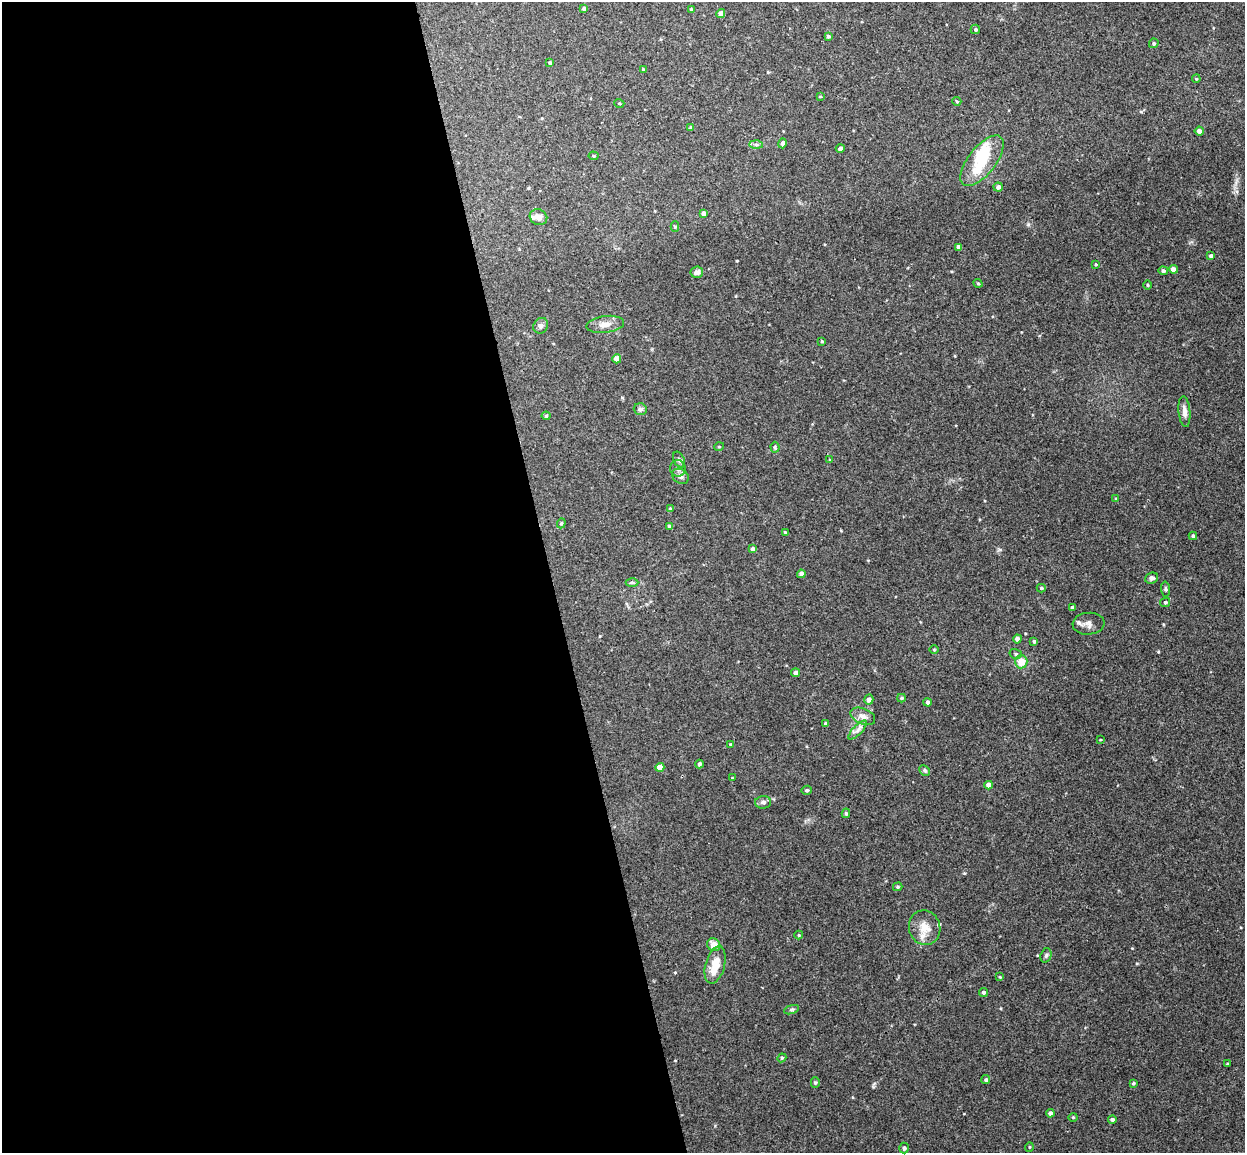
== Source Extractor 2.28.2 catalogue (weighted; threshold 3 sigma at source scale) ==
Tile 9 of 4 x 4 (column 1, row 3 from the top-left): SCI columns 57-1299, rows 1305-2455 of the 5086 x 5029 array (HDU 1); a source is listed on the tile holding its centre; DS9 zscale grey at full resolution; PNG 1247 x 1155 px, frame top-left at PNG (2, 2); each listed source drawn as its Kron ellipse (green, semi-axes under 4 px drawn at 4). Shown black and unused: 44% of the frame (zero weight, under 3 of 4 exposures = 5% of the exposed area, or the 3 px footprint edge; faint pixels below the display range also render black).
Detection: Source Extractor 2.28.2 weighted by HDU 2 'WHT'; one run over the whole footprint, this tile lists its part. Background 0.0427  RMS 0.0043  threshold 0.0192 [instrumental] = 3 sigma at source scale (4.5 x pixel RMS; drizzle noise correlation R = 1.50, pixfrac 1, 0.05/0.05 arcsec/px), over >= 5 px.
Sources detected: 105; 2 inside a brighter object's white glare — neither listed nor drawn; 3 inside a brighter listed object's ellipse — not listed separately; the other 100 listed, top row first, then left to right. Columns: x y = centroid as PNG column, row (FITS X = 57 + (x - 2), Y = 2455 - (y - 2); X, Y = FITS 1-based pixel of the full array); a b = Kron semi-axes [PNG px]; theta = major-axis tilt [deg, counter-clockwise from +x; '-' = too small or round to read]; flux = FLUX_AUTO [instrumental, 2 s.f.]
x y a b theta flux
584 9 4 4 - 1.4
691 9 4 3 - 0.66
721 14 4 4 - 2.4
975 29 5 4 - 0.72
828 36 3 3 - 0.8
1154 43 5 4 - 0.74
550 63 3 3 - 0.71
643 69 4 3 - 0.47
1196 79 4 3 - 0.36
820 96 3 2 - 0.29
957 101 4 4 - 0.55
619 103 5 3 - 0.37
691 127 4 4 - 0.81
1199 131 4 4 - 1.9
783 143 5 4 - 1.4
756 145 7 4 -2 0.86
840 148 4 4 - 1.3
593 156 5 4 - 0.53
982 161 30 13 52 13
998 187 4 4 - 1.2
704 213 4 4 - 2
538 217 9 7 -28 2.6
675 227 5 4 - 0.56
959 247 4 4 - 1.9
1211 256 4 3 - 0.93
1096 264 3 3 - 0.37
1173 269 4 4 - 2.3
1163 271 4 4 - 1.1
697 272 6 5 - 1.7
978 283 5 4 - 0.52
1148 285 5 3 - 0.38
605 324 19 8 7 3.3
541 326 8 7 - 1.4
822 341 3 2 - 0.5
617 359 4 4 - 4.6
640 409 6 6 - 0.92
1184 412 16 5 -84 2.5
546 416 4 4 - 0.48
719 447 5 3 - 0.35
775 447 5 4 - 0.61
679 460 8 5 -63 0.99
830 460 3 3 - 0.45
678 468 8 8 - 1.7
680 476 9 7 -32 1.5
1116 499 4 2 - 0.31
670 509 4 3 - 1
561 523 5 4 - 0.52
669 526 4 3 - 0.75
785 532 4 3 - 0.49
1193 536 4 4 - 0.91
753 549 4 4 - 1.5
801 574 4 4 - 1.6
1152 578 7 5 22 1.3
632 582 6 4 -1 0.64
1041 588 4 4 - 0.62
1165 589 7 4 -89 0.72
1165 602 5 5 - 0.64
1072 607 4 3 - 0.75
1089 624 16 11 4 2.7
1017 639 4 4 - 1.7
1034 641 3 3 - 0.78
934 650 5 3 - 0.39
1016 654 6 5 - 0.75
1021 662 6 6 - 5.3
795 673 4 4 - 1.6
901 698 4 4 - 0.59
869 700 5 4 - 1.8
927 702 4 4 - 0.93
863 716 13 7 -23 2.7
826 724 4 3 - 1
857 730 12 4 47 1.7
1100 740 4 2 - 0.33
731 744 4 4 - 0.53
699 764 4 3 - 1
660 767 4 4 - 4.5
925 770 6 4 -45 0.67
732 778 4 3 - 0.3
989 785 4 4 - 3
807 790 5 4 - 0.74
763 802 8 6 4 1.3
846 813 5 4 - 0.66
898 887 5 4 - 0.52
925 928 17 15 -72 6.2
799 935 4 4 - 0.4
714 945 7 6 - 3.8
1046 955 7 5 72 0.89
715 965 19 9 74 6.6
1000 977 4 3 - 0.38
983 992 4 4 - 0.99
791 1010 8 3 19 0.69
782 1058 4 4 - 0.54
1227 1064 4 3 - 0.37
986 1080 4 4 - 0.89
815 1083 5 4 - 0.65
1133 1083 3 3 - 0.55
1050 1113 4 4 - 1.1
1073 1117 4 4 - 0.53
1112 1119 4 4 - 0.99
1029 1147 5 3 - 0.36
904 1148 5 4 - 0.77